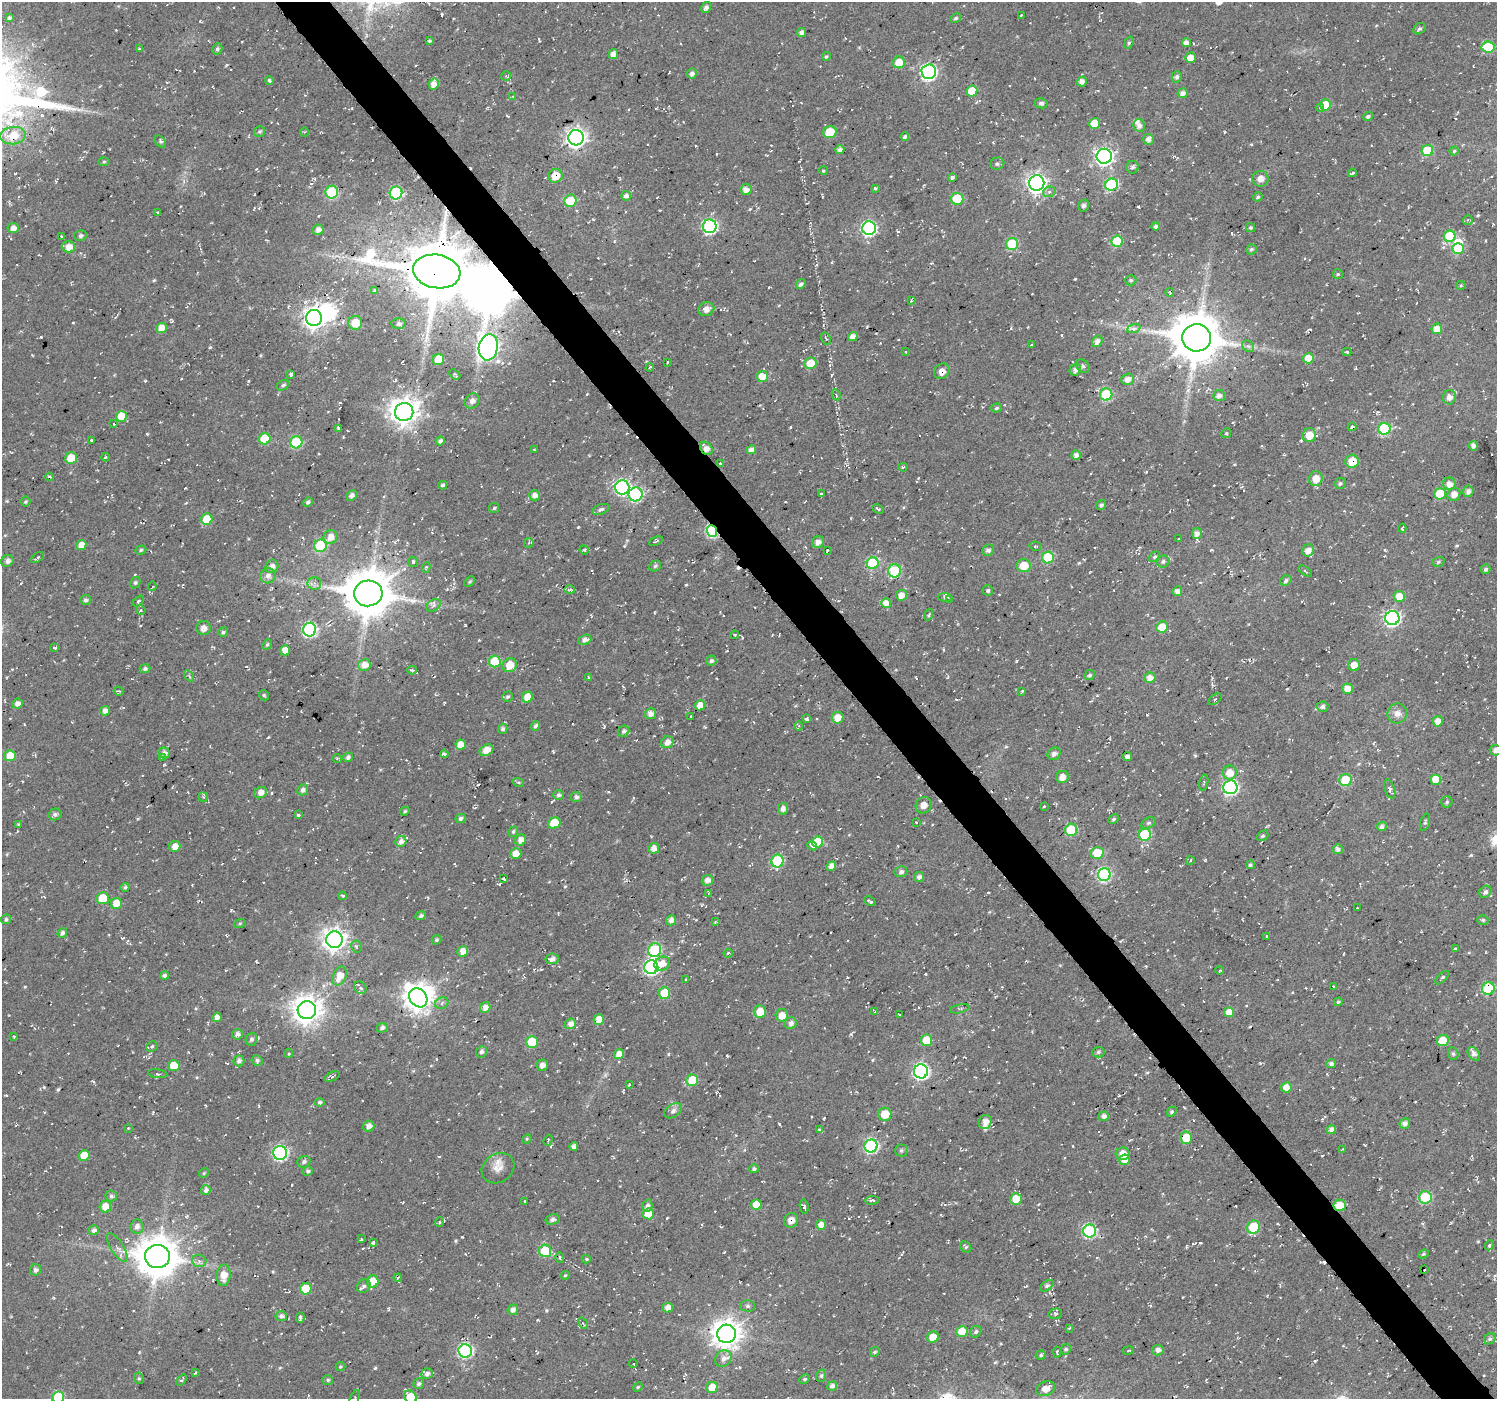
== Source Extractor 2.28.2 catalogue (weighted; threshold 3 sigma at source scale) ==
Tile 6 of 4 x 4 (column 2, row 2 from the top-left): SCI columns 1522-3016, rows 3009-4405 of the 6009 x 5953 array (HDU 1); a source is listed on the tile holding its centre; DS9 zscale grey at full resolution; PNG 1499 x 1401 px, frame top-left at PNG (2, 2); each listed source drawn as its Kron ellipse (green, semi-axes under 4 px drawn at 4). Shown black and unused: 4% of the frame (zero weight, under 2 of 3 exposures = <1% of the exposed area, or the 3 px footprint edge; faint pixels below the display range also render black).
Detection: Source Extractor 2.28.2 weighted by HDU 2 'WHT'; one run over the whole footprint, this tile lists its part. Background 0.0558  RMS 0.0079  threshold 0.0357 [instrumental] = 3 sigma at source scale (4.5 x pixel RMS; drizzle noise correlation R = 1.50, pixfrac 1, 0.0396/0.0396 arcsec/px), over >= 5 px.
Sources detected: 813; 1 too faint to see at this stretch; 4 inside a brighter object's white glare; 50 cosmic-ray / hot-pixel residue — neither listed nor drawn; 3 inside a brighter listed object's ellipse — not listed separately; of the other 755, all 500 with FLUX_AUTO >= 0.942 (the completeness limit of this list) listed and drawn (255 fainter detections not listed), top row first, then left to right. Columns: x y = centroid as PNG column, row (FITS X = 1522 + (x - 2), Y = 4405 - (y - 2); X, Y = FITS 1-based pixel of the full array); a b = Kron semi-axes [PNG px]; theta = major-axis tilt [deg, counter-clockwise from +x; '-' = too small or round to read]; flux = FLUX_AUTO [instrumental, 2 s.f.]
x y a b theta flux
706 8 6 4 59 3.3
1021 15 3 2 - 1.2
9 18 4 3 - 1.6
956 18 5 4 - 1.6
1419 29 7 5 30 1.7
802 32 4 4 - 4.4
430 41 3 3 - 1.2
1129 43 6 4 69 1.5
1186 43 4 4 - 4.9
1488 47 6 5 - 40
139 49 3 3 - 1.2
217 49 6 5 - 1.8
613 54 5 4 - 5.1
826 56 5 4 - 1.3
1191 58 5 5 - 9
899 62 6 6 - 15
929 72 7 7 - 200
692 73 5 4 - 3.7
506 76 5 5 - 1.1
1177 77 5 5 - 2.4
269 81 4 3 - 7.1
1082 82 5 4 - 4.7
434 84 6 5 - 6
972 91 5 5 - 18
1183 93 5 5 - 4.2
513 96 4 3 - 1.1
1041 103 6 5 - 2.1
1325 105 5 5 - 17
1320 108 4 4 - 1.1
1368 116 5 4 - 2.2
1094 123 6 5 - 13
1139 126 6 5 - 3.7
260 132 5 5 - 1.4
304 132 4 4 - 0.96
830 132 7 6 - 17
13 135 13 8 8 22
905 137 4 3 - 2.1
576 138 8 7 - 420
1149 139 5 5 - 4.4
160 142 7 5 -48 1.7
840 150 5 4 - 3.2
1427 151 5 5 - 36
1454 151 4 4 - 1.2
1104 156 7 7 - 270
104 162 6 4 1 0.95
997 164 7 6 - 2
1133 167 6 6 - 1.7
823 170 4 4 - 1
1352 173 4 2 - 1.3
555 176 7 6 - 13
952 177 4 3 - 2
1260 179 8 8 - 4.8
1037 183 8 7 - 390
1111 185 6 6 - 66
875 188 4 3 - 1.2
746 189 5 5 - 5.2
332 192 6 6 - 55
1049 192 6 5 - 2.3
396 193 6 6 - 76
626 196 5 5 - 3.8
1258 197 5 4 - 1.5
957 199 6 6 - 31
570 201 6 6 - 26
1084 206 6 5 - 2.2
158 212 3 3 - 1.3
1468 220 5 5 - 1.2
710 226 7 7 - 140
1156 226 4 4 - 2.4
13 228 5 5 - 4.3
869 228 7 7 - 150
1250 228 4 4 - 1.4
318 230 5 5 - 4.6
80 236 6 5 - 1.9
1450 236 6 5 - 40
62 237 3 3 - 1.4
1117 241 5 5 - 36
1012 244 6 6 - 41
68 247 6 5 - 9.1
1458 248 6 5 - 32
1251 249 5 5 - 1.7
437 271 24 16 -10 6100
1338 274 5 5 - 1.1
1131 280 5 5 - 1.3
801 284 5 4 - 2.6
1461 285 5 4 - 0.97
375 290 3 3 - 1.1
1169 292 4 2 - 0.95
911 300 4 2 - 1
706 309 8 6 23 4.6
314 318 8 8 - 550
355 323 7 6 - 16
398 324 7 5 -2 2.4
161 328 5 5 - 8.9
1134 328 7 4 20 2.2
1437 329 5 5 - 7.4
853 337 5 4 - 5.4
1197 338 14 13 - 3500
826 339 7 4 -63 1.5
1097 341 6 5 - 4.7
1031 345 3 3 - 0.99
1248 346 6 5 - 1.9
488 347 13 9 81 410
905 352 3 2 - 1.2
1347 352 4 3 - 1.2
1308 358 5 5 - 13
438 359 6 5 - 20
667 362 3 2 - 1.2
811 363 6 6 - 14
1083 366 7 6 - 1.9
650 367 4 3 - 1.1
1075 370 6 5 - 3.6
942 371 8 7 - 4.2
291 374 4 3 - 2.3
455 374 6 4 -41 1.2
762 376 6 5 - 14
1128 379 6 5 - 4.9
283 385 6 5 - 1.6
1106 394 6 6 - 49
836 395 6 4 -62 1.2
1219 396 6 5 - 3.9
1449 397 7 6 - 5
472 401 8 6 43 3.6
996 408 5 4 - 1.4
404 412 9 9 - 920
121 416 5 5 - 21
114 424 3 3 - 1.6
1352 427 4 3 - 2.6
339 428 4 2 - 1.5
1384 429 6 6 - 69
1226 433 5 4 - 0.97
1309 435 7 6 - 11
265 439 6 5 - 29
91 440 3 3 - 1.4
440 441 4 4 - 3
296 442 6 6 - 51
1473 446 5 4 - 4
706 448 7 5 -49 5.5
534 449 3 2 - 1
751 450 5 4 - 4.4
1076 455 5 4 - 3.7
106 457 4 3 - 1.4
71 458 6 6 - 15
1352 461 7 6 - 17
720 463 3 3 - 1.8
903 467 4 3 - 1.1
49 477 4 3 - 1.9
1316 479 7 6 - 9.2
1340 483 6 5 - 1.6
1449 484 6 6 - 6
443 485 4 3 - 1.8
622 487 7 7 - 160
1468 491 5 5 - 3.5
821 493 3 2 - 1.3
636 494 7 7 - 97
1440 494 6 5 - 30
1454 494 7 6 - 6.1
352 495 5 5 - 3.6
535 495 5 5 - 5.1
25 502 5 5 - 1.1
308 502 5 4 - 2.2
1101 505 5 4 - 1.8
494 508 5 5 - 1.4
601 509 9 5 20 2.1
878 509 6 3 -27 1.8
207 519 6 5 - 25
1402 528 4 3 - 1.7
712 531 6 5 - 92
1197 533 5 5 - 4.6
330 537 7 6 - 7.4
1179 539 3 2 - 1.2
656 541 7 3 23 1.2
818 542 6 5 - 4.3
529 543 5 4 - 0.99
81 545 5 5 - 9.3
320 546 6 6 - 49
1035 546 5 4 - 1.2
141 550 6 4 19 1.3
584 550 5 4 - 0.96
827 550 3 3 - 2.5
988 550 6 5 - 2.5
1308 550 6 5 - 6.5
1155 557 6 4 40 1.4
37 558 7 3 37 2.2
1048 558 6 6 - 57
7 561 6 5 - 3
1163 561 6 6 - 1.9
413 562 5 5 - 1.3
1438 562 6 5 - 1.5
873 563 6 6 - 67
272 566 7 6 - 4.1
655 566 6 5 - 1.5
1024 566 7 6 - 15
426 567 5 4 - 1.1
1486 569 5 4 - 1.8
894 571 6 6 - 55
1305 571 8 3 -35 0.96
268 576 8 7 - 4.4
1286 581 6 5 - 2
469 582 6 4 44 1.1
135 583 6 5 - 1.4
314 583 6 6 - 2.6
152 586 5 3 - 0.94
569 590 5 3 - 1.9
988 591 5 5 - 1.6
1177 591 5 4 - 4.3
368 593 14 13 - 3400
902 595 5 5 - 6.8
1399 596 5 5 - 9.8
945 597 7 4 -3 1.6
86 600 5 5 - 2.2
950 600 3 3 - 2.1
138 601 6 4 48 1.9
886 603 5 4 - 6.3
433 605 8 5 35 2.5
141 610 5 4 - 1.2
929 615 6 3 70 1.1
1392 618 7 7 - 190
1162 627 6 5 - 17
204 628 7 7 - 4.5
310 630 7 6 - 130
223 632 5 4 - 1.7
735 635 4 4 - 0.95
585 640 7 5 20 4.1
267 644 5 4 - 1.2
55 648 4 3 - 1.3
285 650 5 5 - 6.9
711 661 5 5 - 2
495 662 6 5 - 29
364 665 6 6 - 7.8
510 665 7 6 - 13
1354 665 6 5 - 8.2
145 669 5 4 - 2.3
412 670 5 3 - 1.7
1090 675 5 4 - 1.7
189 676 6 3 -55 1.1
589 677 3 3 - 1.2
1150 678 5 5 - 6.6
1348 689 5 5 - 7.7
119 691 5 3 - 1.2
1022 691 3 2 - 1.2
264 695 5 4 - 1.3
507 697 5 5 - 1.5
527 697 5 5 - 14
1215 699 8 4 37 1.3
18 704 5 5 - 4.9
700 705 5 5 - 11
1323 707 6 5 - 2.8
105 711 5 4 - 4.7
1397 713 10 9 - 5.2
650 714 5 5 - 5.1
691 716 3 2 - 1.1
838 718 6 6 - 8.6
807 719 4 3 - 10
1438 721 5 5 - 6.4
536 726 5 4 - 2.1
799 726 5 4 - 1.1
503 729 5 4 - 2.1
624 731 6 5 - 2.5
667 742 6 5 - 5.5
461 745 5 5 - 9.2
486 750 7 5 28 9.8
1496 750 6 5 - 3.2
164 753 6 5 - 3.6
444 754 4 3 - 1.5
1054 754 7 5 36 3
10 756 5 5 - 13
348 757 5 4 - 2.7
1127 757 4 4 - 4
162 758 4 3 - 1.1
337 759 4 4 - 1
1230 772 7 7 - 9.5
1062 777 6 6 - 5.4
1436 779 5 5 - 12
1346 780 6 6 - 37
518 782 6 4 -18 1.1
1204 783 8 2 78 0.95
1230 787 7 7 - 160
1390 789 10 5 -71 2.5
303 790 6 5 - 2.9
261 793 7 5 27 5.7
559 795 5 5 - 2.1
203 797 4 4 - 1.2
576 797 5 5 - 2.8
1447 802 6 5 - 1.5
924 805 8 7 - 5.1
1044 806 3 3 - 0.97
783 809 6 5 - 3.9
405 811 5 4 - 1.4
55 814 6 6 - 2.6
298 815 4 3 - 1.3
461 818 5 4 - 2.1
1114 819 6 4 28 1.2
916 822 3 2 - 0.98
1425 822 9 4 72 1.5
554 823 6 5 - 18
1149 823 7 5 27 1.6
19 825 3 3 - 1.3
1382 827 5 4 - 3.2
1071 830 6 6 - 39
513 832 5 4 - 1.4
1145 835 6 6 - 47
1263 836 6 4 40 1.2
521 840 6 5 - 5.6
401 841 6 5 - 4.6
817 842 6 5 - 23
175 846 6 5 - 6.1
812 846 5 3 - 7.6
654 848 5 5 - 5.7
1338 849 5 4 - 3.3
1097 853 6 6 - 23
516 854 5 5 - 9.4
777 861 6 6 - 53
1190 861 4 3 - 0.95
1250 865 4 4 - 1.4
831 866 5 4 - 5.3
901 872 6 5 - 2.2
1104 874 6 6 - 110
919 877 5 5 - 3.4
504 879 4 3 - 2.4
707 880 6 5 - 5
125 887 4 4 - 1.6
1485 892 6 5 - 2.6
708 893 4 4 - 0.97
343 896 4 3 - 1.2
103 898 6 6 - 19
870 901 6 3 -30 2.3
116 903 5 5 - 11
1357 908 3 2 - 1.1
421 916 5 4 - 2.2
6 919 5 4 - 1.7
671 920 5 4 - 4.8
1483 920 5 4 - 1.3
715 922 4 4 - 1
240 923 6 4 19 1
62 933 5 4 - 2.6
1267 937 3 3 - 1.6
334 940 8 8 - 590
436 940 5 4 - 1.5
357 947 6 5 - 1.6
1455 949 4 3 - 1.1
655 950 7 6 - 75
463 951 5 5 - 7.3
728 953 5 3 - 1.1
552 959 7 5 8 3.7
662 964 8 6 33 9
651 967 7 7 - 160
1220 970 4 3 - 1
165 975 4 4 - 2.3
340 976 10 6 64 9.3
1442 978 8 4 44 1.5
685 979 3 2 - 1.1
1334 986 3 2 - 1
360 988 7 5 -48 2.1
1488 989 6 6 - 53
665 993 6 5 - 29
418 998 10 8 -53 940
1338 1002 4 4 - 1.2
442 1003 7 5 29 2.2
485 1007 5 5 - 5.4
960 1009 9 3 11 1.2
307 1010 9 9 - 1000
760 1012 6 6 - 15
875 1012 3 3 - 1
1229 1012 5 5 - 9.1
782 1015 6 6 - 8.9
900 1015 4 3 - 2.5
217 1017 5 4 - 5.1
599 1019 5 5 - 7.2
791 1023 6 5 - 3.3
570 1024 5 5 - 5
382 1028 5 5 - 2.5
237 1034 5 5 - 4
14 1037 3 3 - 1
251 1039 6 5 - 2.2
926 1040 6 6 - 17
1443 1040 6 5 - 15
532 1042 6 6 - 24
152 1046 6 5 - 1.3
481 1052 6 5 - 2.7
1098 1052 6 5 - 1.7
289 1053 4 4 - 1.2
619 1054 5 5 - 8.5
1453 1054 6 5 - 1.4
1474 1054 7 5 -53 3.9
257 1060 5 5 - 2.1
239 1061 5 5 - 3.5
1331 1064 5 4 - 2.7
542 1065 6 5 - 3.7
174 1066 5 5 - 20
921 1071 7 7 - 200
158 1074 10 3 -9 1.1
332 1076 8 4 24 1.8
692 1080 6 6 - 26
629 1084 3 2 - 0.95
1286 1087 5 5 - 9.8
320 1102 5 4 - 1.8
673 1111 10 6 33 3
1172 1112 5 4 - 1.4
885 1114 6 6 - 13
1104 1116 5 5 - 3.6
985 1122 7 6 - 6
1405 1123 5 5 - 4.2
369 1126 6 5 - 5.1
128 1128 4 4 - 1
819 1129 3 3 - 1.8
1331 1130 5 4 - 4.1
1186 1138 6 6 - 19
527 1139 5 4 - 0.95
548 1140 6 3 71 1.2
574 1146 4 4 - 3.5
871 1146 6 6 - 110
1342 1149 3 3 - 0.95
901 1150 6 6 - 1.7
280 1153 7 7 - 140
1123 1154 7 6 - 8.9
84 1156 5 5 - 15
1124 1160 5 5 - 9.8
304 1162 7 5 20 2.6
498 1168 17 14 34 8.3
754 1169 4 4 - 2.2
308 1171 5 4 - 2
204 1173 5 4 - 1
206 1190 5 4 - 3.7
111 1196 6 5 - 2
1425 1197 6 6 - 50
1016 1199 6 6 - 14
872 1200 7 4 1 1.7
525 1201 3 3 - 1.9
756 1205 5 5 - 14
1340 1205 6 6 - 13
647 1206 6 5 - 3.3
105 1207 6 5 - 8.9
804 1207 7 3 -79 1.5
648 1214 5 5 - 18
553 1219 7 5 13 2.8
791 1220 7 6 - 5.6
439 1222 5 4 - 1.3
821 1225 5 4 - 6.1
137 1227 7 6 - 3.6
1253 1227 7 6 - 35
94 1230 5 4 - 2.9
1090 1231 6 6 - 91
361 1239 3 2 - 1.1
373 1242 3 3 - 6
1489 1245 5 4 - 1.1
117 1247 16 6 -58 4.3
966 1247 6 5 - 1.4
545 1251 6 6 - 41
1423 1254 5 4 - 1.1
157 1257 12 11 - 2500
560 1258 5 3 - 1.4
586 1259 4 4 - 1.2
199 1261 7 6 - 2.6
36 1270 6 5 - 2.4
1425 1270 3 2 - 1
224 1275 10 7 87 10
565 1275 4 3 - 0.96
398 1278 4 3 - 0.96
373 1282 6 5 - 23
364 1286 7 6 - 3.1
1047 1286 8 4 35 1.8
306 1289 6 5 - 30
748 1306 7 5 -1 1.9
668 1308 5 4 - 5.3
513 1310 5 5 - 3.6
1055 1314 7 5 14 1.5
281 1316 5 5 - 3.1
300 1318 5 3 - 2.4
583 1323 6 4 -53 1.3
1069 1328 3 3 - 1.1
962 1332 5 5 - 16
976 1332 6 5 - 1.9
726 1334 9 9 - 1000
933 1337 6 5 - 13
1490 1339 6 5 - 1.7
1066 1349 5 5 - 1.5
1128 1350 6 3 10 0.95
1158 1350 6 5 - 4
465 1351 7 6 - 120
875 1352 5 4 - 1.1
1057 1352 5 3 - 1.7
1041 1355 5 4 - 1.4
723 1359 9 7 50 5.1
633 1364 4 3 - 2
340 1367 5 4 - 1.1
195 1372 3 3 - 1.4
427 1373 6 5 - 3.3
821 1376 6 5 - 1.7
139 1378 6 4 -69 1.3
804 1379 5 4 - 1.1
181 1380 6 3 51 1.4
328 1380 5 4 - 1.3
419 1384 5 5 - 2.3
832 1386 5 4 - 3.7
638 1387 5 4 - 0.96
712 1387 6 5 - 15
1046 1389 9 7 23 7.3
58 1397 6 5 - 48
410 1397 7 5 -49 27
354 1398 9 3 67 1.1
Overlapping masked pixels (flux is a lower limit): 6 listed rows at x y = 437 271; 706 448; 1352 461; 712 531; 1340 1205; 791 1220
Isophote crosses this tile's border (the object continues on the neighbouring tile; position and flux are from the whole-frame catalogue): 4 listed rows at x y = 1496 750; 58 1397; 410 1397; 354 1398